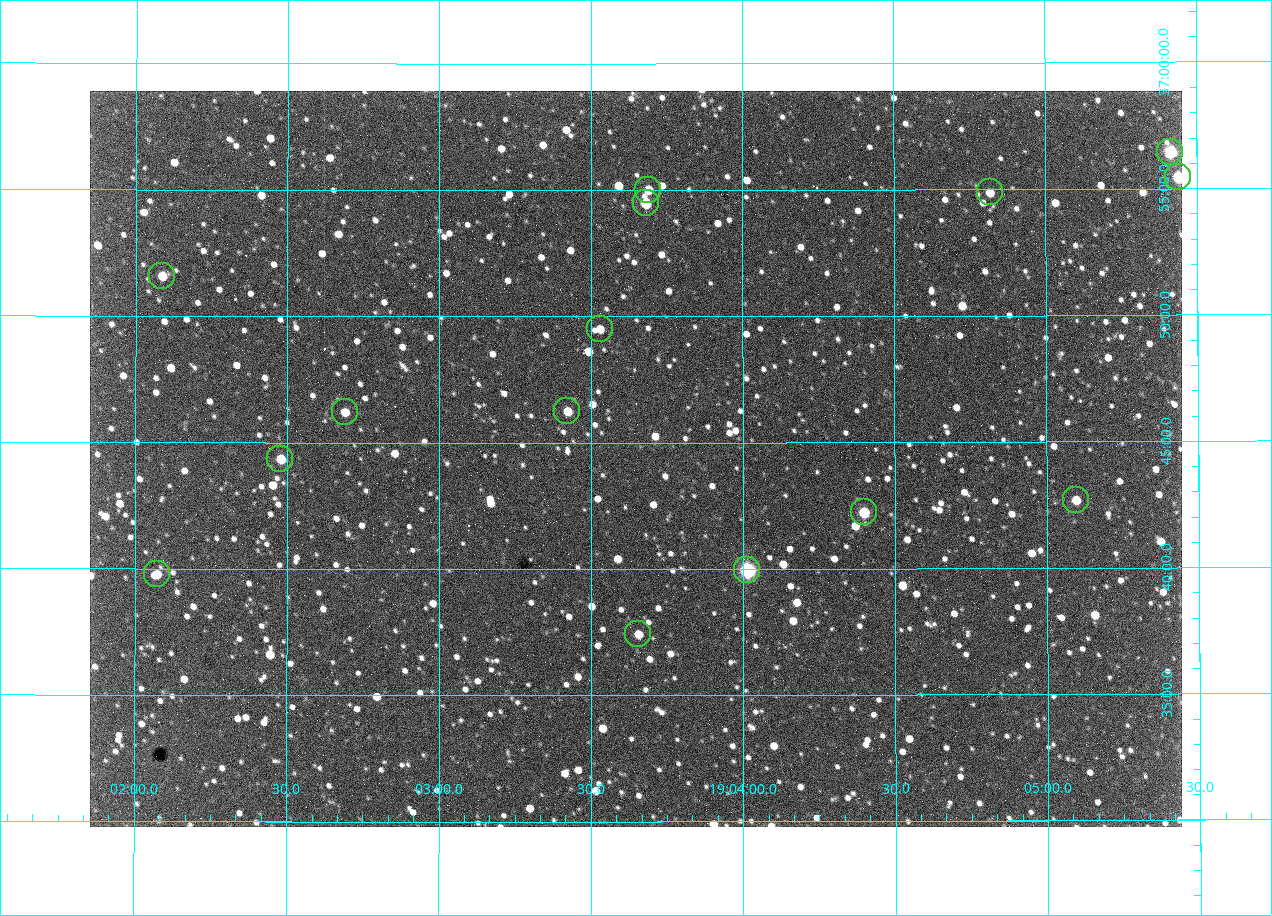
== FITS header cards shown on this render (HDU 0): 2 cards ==
NAXIS1  =                 1092 /fastest changing axis
NAXIS2  =                  736 /next to fastest changing axis

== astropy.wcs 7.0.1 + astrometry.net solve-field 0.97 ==
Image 1092 x 736 px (HDU 0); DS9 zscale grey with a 90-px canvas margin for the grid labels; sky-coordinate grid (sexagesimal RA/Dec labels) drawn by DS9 from the SOLVED WCS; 15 Tycho-2 reference stars matched to detected sources circled (green)
Header WCS: none
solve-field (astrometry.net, Tycho-2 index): SOLVED blind (the file carries no WCS)
Solved WCS: RA---TAN-SIP/DEC--TAN-SIP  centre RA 19:03:39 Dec +36:44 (285.91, +36.74 deg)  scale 2.37 arcsec/px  FOV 43.2' x 29.1'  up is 0 deg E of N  parity flipped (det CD > 0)
(file carries no celestial WCS; the grid is the blind solution)
Tycho-2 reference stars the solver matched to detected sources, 15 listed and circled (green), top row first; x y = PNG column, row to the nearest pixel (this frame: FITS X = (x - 90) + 1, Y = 736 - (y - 91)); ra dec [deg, ICRS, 3 dp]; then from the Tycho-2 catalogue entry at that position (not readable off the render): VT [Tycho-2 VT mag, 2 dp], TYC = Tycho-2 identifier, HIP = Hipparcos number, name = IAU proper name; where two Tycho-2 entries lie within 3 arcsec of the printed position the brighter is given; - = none
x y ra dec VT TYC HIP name
1170 152 286.353 +36.941 8.32 2652-644-1 93748 -
1178 177 286.360 +36.924 9.83 2652-14-1 - -
648 190 285.922 +36.917 10.48 2652-1249-1 - -
990 192 286.204 +36.915 10.94 2652-350-1 - -
646 203 285.920 +36.908 9.57 2652-218-1 - -
162 276 285.522 +36.860 10.88 2651-1921-1 - -
600 329 285.882 +36.825 10.95 2652-329-1 - -
567 411 285.856 +36.771 11.11 2652-1253-1 - -
345 412 285.672 +36.770 11.14 2651-2527-1 - -
280 459 285.620 +36.739 11.03 2651-1906-1 - -
1076 500 286.274 +36.711 10.88 2652-1070-1 - -
864 512 286.100 +36.704 10.14 2652-1649-1 - -
747 570 286.004 +36.666 8.52 2652-1368-1 - -
157 574 285.518 +36.663 10.71 2651-2245-1 - -
638 634 285.914 +36.624 11.11 2652-845-1 - -